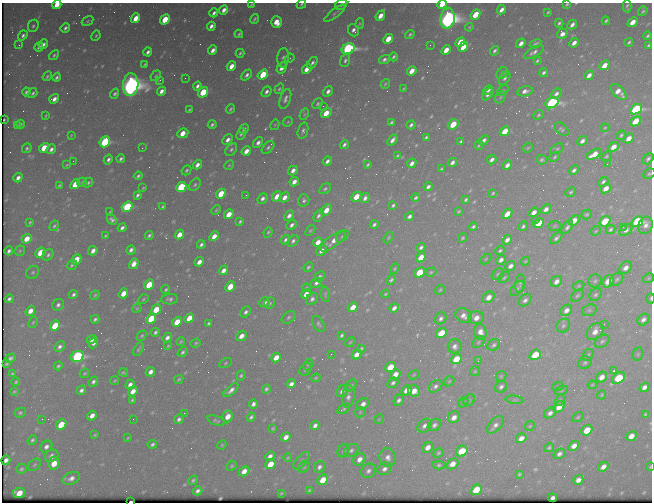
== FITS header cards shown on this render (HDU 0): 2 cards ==
NAXIS1  =                  650 / Width of table row in bytes
NAXIS2  =                  500 / Number of rows in table

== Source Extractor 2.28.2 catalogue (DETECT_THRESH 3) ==
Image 650 x 500 px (HDU 0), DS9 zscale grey, 1 PNG px = 1 image px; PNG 654 x 504 px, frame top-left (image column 1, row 500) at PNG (2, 3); each listed source drawn as its Kron ellipse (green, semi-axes under 4 px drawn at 4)
Background 466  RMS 2.4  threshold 7.32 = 3 sigma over >= 5 px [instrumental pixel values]
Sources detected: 578; of the 578, the 500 brightest by FLUX_AUTO listed and drawn (78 fainter detections omitted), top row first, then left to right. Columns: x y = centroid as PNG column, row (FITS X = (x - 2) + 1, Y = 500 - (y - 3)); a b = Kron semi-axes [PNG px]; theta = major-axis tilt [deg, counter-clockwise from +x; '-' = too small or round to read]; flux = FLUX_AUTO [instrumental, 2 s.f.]
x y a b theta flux
301 4 5 3 - 250
442 4 5 3 - 4500
567 4 4 3 - 230
57 5 5 4 - 3100
251 5 4 3 - 200
341 5 6 5 - 420
627 6 6 3 -90 300
224 10 5 3 - 940
502 10 5 3 - 1100
643 11 5 3 - 250
548 12 3 3 - 210
214 13 4 3 - 490
335 13 12 4 37 420
475 15 5 4 - 5100
380 16 5 4 - 2000
136 18 5 4 - 2800
448 18 10 7 81 130000
254 19 5 3 - 270
165 20 5 4 - 6400
88 21 6 4 30 260
606 21 4 3 - 280
276 22 6 5 - 2400
633 22 5 4 - 2200
559 23 4 4 - 360
360 24 5 4 - 210
572 25 5 3 - 770
33 26 6 5 - 350
211 26 4 3 - 660
469 27 4 3 - 180
65 28 5 3 - 460
354 30 6 5 - 700
239 34 4 3 - 230
410 34 5 3 - 300
562 34 5 5 - 1000
23 35 5 4 - 470
96 36 5 3 - 200
648 36 4 3 - 290
388 39 5 4 - 3200
460 42 5 4 - 4000
629 42 4 3 - 280
521 43 5 3 - 1100
574 43 5 3 - 1100
43 44 5 3 - 590
535 44 6 3 31 340
19 45 3 2 - 170
430 45 2 2 - 250
648 45 4 3 - 270
39 47 4 3 - 420
463 47 6 4 46 3100
348 49 7 5 31 43000
213 50 5 3 - 870
446 50 5 4 - 2100
494 51 5 3 - 380
148 52 4 3 - 540
534 52 11 5 30 630
240 53 4 3 - 260
54 55 5 4 - 330
393 57 4 3 - 320
283 58 10 6 85 500
290 58 5 4 - 180
385 59 6 4 19 480
345 60 7 4 71 450
537 61 4 3 - 240
312 63 6 4 55 440
145 64 4 3 - 220
604 65 5 4 - 2300
231 66 5 4 - 1500
282 68 6 4 60 1100
307 69 5 4 - 1700
412 71 5 4 - 2000
502 73 6 5 - 340
544 73 4 3 - 410
263 74 6 4 37 7300
247 75 6 4 47 520
589 75 5 3 - 1000
47 76 5 3 - 270
156 76 6 3 50 190
57 77 4 3 - 360
185 78 2 2 - 200
505 78 7 5 56 430
160 80 3 2 - 240
385 84 5 3 - 170
131 85 11 8 86 150000
197 86 4 3 - 550
279 89 5 4 - 270
403 89 4 2 - 160
488 90 5 3 - 590
503 90 7 4 41 250
161 91 5 3 - 910
328 91 5 4 - 660
525 91 8 5 13 860
26 92 4 3 - 350
203 92 5 4 - 7100
266 92 6 4 50 560
619 92 10 5 -47 1800
33 93 5 3 - 340
114 94 5 4 - 350
488 94 7 4 49 670
556 94 6 4 40 670
500 97 6 4 59 320
54 99 5 4 - 990
285 99 10 5 72 670
552 103 7 5 26 40000
318 104 6 4 48 290
323 106 2 2 - 220
231 109 5 3 - 240
636 109 6 4 33 25000
189 110 3 2 - 200
326 113 5 4 - 3300
304 114 6 4 59 210
539 115 5 4 - 230
46 116 4 2 - 180
4 120 3 2 - 200
636 121 6 4 42 3800
288 122 5 4 - 200
391 122 4 3 - 300
21 124 4 2 - 220
453 124 6 4 37 4900
17 125 4 4 - 200
212 125 4 3 - 340
275 125 5 4 - 170
411 125 4 3 - 430
605 128 4 3 - 180
244 129 5 3 - 420
561 129 8 5 -39 320
303 130 8 5 74 460
505 131 5 4 - 4000
183 133 6 4 26 2500
241 134 6 4 65 270
71 135 4 3 - 170
621 135 5 4 - 300
426 137 4 3 - 300
629 138 6 4 44 1500
228 140 6 4 47 810
392 140 6 3 52 750
484 140 6 3 42 570
461 141 4 3 - 300
582 141 6 4 42 760
105 142 6 5 - 19000
258 143 6 4 53 660
344 145 5 3 - 440
479 145 4 3 - 230
268 147 7 4 45 440
613 147 6 4 43 1700
27 148 5 4 - 290
44 148 5 4 - 3900
142 148 2 2 - 930
528 148 5 4 - 190
51 149 5 4 - 630
231 149 7 5 51 410
557 149 7 4 30 280
246 151 5 4 - 1400
594 154 8 4 31 2500
397 156 4 3 - 240
606 156 6 4 42 250
555 157 6 4 41 250
108 159 5 3 - 490
121 159 4 3 - 380
648 159 6 4 48 420
492 160 5 3 - 620
542 160 5 4 - 360
73 161 2 2 - 210
327 161 5 3 - 620
452 162 5 3 - 640
412 163 5 3 - 810
607 164 2 2 - 380
67 165 4 3 - 170
197 165 5 4 - 890
229 165 5 4 - 190
368 165 4 3 - 280
507 165 5 4 - 790
441 169 4 3 - 250
186 170 5 4 - 290
293 170 5 4 - 900
574 170 5 3 - 490
649 174 6 5 - 280
138 176 4 3 - 330
18 178 5 3 - 730
82 182 5 3 - 190
294 182 5 4 - 1200
603 182 5 4 - 460
88 183 5 4 - 280
75 184 5 4 - 4400
59 185 4 3 - 230
195 185 7 5 48 340
181 187 6 4 43 13000
428 187 4 3 - 510
143 188 3 2 - 170
606 188 5 4 - 1600
325 189 6 4 31 320
571 192 6 4 39 280
493 193 4 3 - 220
221 194 5 4 - 4600
137 195 4 3 - 390
246 195 3 2 - 200
277 196 5 4 - 1900
284 197 5 4 - 1200
356 197 5 4 - 3200
263 198 6 4 50 600
365 198 5 4 - 610
416 198 4 3 - 330
304 200 6 5 - 420
466 200 4 3 - 300
393 205 4 3 - 320
127 207 6 4 37 14000
163 207 4 3 - 240
546 209 6 4 39 930
216 210 5 3 - 180
326 210 6 4 58 2200
459 211 4 3 - 180
110 212 3 2 - 180
534 212 5 4 - 1100
229 214 5 4 - 2400
507 214 6 4 47 1700
587 214 5 4 - 250
289 216 6 4 45 750
318 216 6 4 61 470
409 216 5 3 - 520
535 219 3 2 - 170
112 220 5 4 - 460
574 220 6 4 41 2000
605 221 6 4 40 5700
30 222 4 3 - 210
240 222 4 3 - 270
637 222 6 5 - 23000
539 223 5 4 - 3700
374 224 4 3 - 380
292 225 6 4 40 570
646 225 9 7 68 940
54 226 5 4 - 270
523 226 5 3 - 370
555 226 6 5 - 250
473 227 4 3 - 300
567 227 8 4 55 500
623 227 3 2 - 450
122 228 4 3 - 510
611 229 5 4 - 340
310 230 6 4 52 210
626 230 7 5 36 680
596 231 5 4 - 190
268 232 5 4 - 230
149 235 4 3 - 310
179 235 5 4 - 2100
105 236 3 3 - 210
214 236 5 4 - 1500
342 236 7 4 44 320
389 238 6 4 57 220
463 238 5 3 - 230
556 238 7 4 42 440
27 239 5 4 - 2400
285 240 5 3 - 420
507 240 5 4 - 810
293 241 6 4 50 460
333 241 15 6 36 1400
318 242 5 4 - 1700
201 245 4 3 - 400
421 247 4 3 - 420
131 250 4 4 - 600
321 250 6 4 40 900
9 251 4 3 - 470
20 251 6 4 47 250
93 251 5 4 - 960
500 251 4 3 - 290
41 253 5 4 - 5000
48 255 6 5 - 370
421 257 5 4 - 2600
76 259 5 4 - 3300
486 259 6 3 44 170
501 260 5 4 - 680
525 261 5 4 - 180
199 262 5 4 - 1200
134 264 5 4 - 1400
72 265 5 4 - 320
510 266 6 4 39 780
308 267 5 3 - 260
626 268 7 5 41 1100
395 269 5 4 - 210
223 270 5 4 - 980
33 272 7 6 - 360
419 272 6 4 43 6000
431 272 6 4 17 230
498 274 7 5 39 320
320 276 5 4 - 340
504 278 7 4 38 290
648 278 6 4 23 230
617 279 7 5 45 400
391 280 5 3 - 320
595 281 7 6 - 370
608 281 7 5 53 2700
556 282 6 5 - 980
316 283 6 5 - 580
520 284 9 4 82 300
149 285 6 4 50 5400
579 286 6 4 27 210
230 287 5 4 - 3800
306 288 4 3 - 220
166 289 4 4 - 270
517 289 9 5 47 360
440 290 5 4 - 220
123 293 5 4 - 2400
306 294 5 4 - 1300
325 294 8 5 -85 260
385 294 4 3 - 190
73 295 4 4 - 440
95 295 5 3 - 230
577 295 7 5 40 310
596 295 7 5 44 370
488 297 6 5 - 1500
651 298 5 3 - 210
9 299 4 3 - 450
143 299 5 3 - 160
170 299 8 5 3 490
312 299 6 5 - 550
525 300 7 5 43 590
264 302 6 4 39 670
269 303 6 5 - 310
58 305 6 5 - 530
353 307 5 4 - 2100
137 308 5 4 - 180
394 308 5 4 - 840
156 310 5 4 - 4000
566 310 6 5 - 970
589 310 7 5 20 350
30 311 5 4 - 1600
246 312 6 4 43 490
464 316 9 7 -30 1100
288 317 8 5 41 390
189 318 5 4 - 2900
441 318 6 5 - 560
476 318 8 6 2 1400
95 319 4 3 - 350
151 319 5 4 - 6100
643 320 6 5 - 700
33 322 6 4 62 230
177 322 5 4 - 3200
209 323 4 3 - 340
318 324 9 5 -58 350
604 324 2 2 - 490
55 326 6 4 45 6200
563 326 7 6 - 400
595 331 10 7 46 1600
155 332 4 3 - 380
480 332 8 6 -78 1300
441 333 6 4 37 3900
342 335 4 3 - 320
142 336 6 3 46 230
241 336 6 4 41 1200
167 338 5 4 - 690
91 340 5 3 - 650
602 341 8 5 37 400
181 342 4 3 - 210
350 342 5 4 - 190
478 342 7 4 43 250
93 343 6 4 62 750
196 343 5 4 - 240
494 345 7 5 37 410
168 346 4 3 - 190
455 346 7 6 - 670
59 347 6 4 45 520
361 348 4 3 - 220
138 349 7 3 60 250
183 352 6 3 43 390
331 354 3 2 - 380
356 354 5 4 - 1400
638 354 7 5 77 270
535 355 6 5 - 6100
588 355 6 4 59 260
77 356 6 5 - 33000
10 358 5 3 - 420
276 358 5 4 - 1900
456 359 6 4 42 4200
478 361 3 2 - 430
225 363 7 4 29 230
585 363 7 5 33 340
7 364 4 3 - 200
308 364 6 4 62 250
58 366 5 3 - 270
390 367 5 4 - 4000
305 370 7 5 46 330
475 371 5 5 - 220
614 371 3 3 - 290
150 372 5 4 - 860
84 373 5 3 - 200
123 373 4 3 - 240
12 374 4 3 - 230
395 374 6 4 47 1500
414 375 5 4 - 190
241 376 5 4 - 290
501 376 6 4 44 240
602 377 6 5 - 1300
316 378 5 3 - 200
618 378 7 5 36 9700
179 379 5 4 - 250
115 381 4 3 - 200
449 381 6 4 45 210
16 382 4 2 - 220
93 382 5 4 - 460
393 383 6 4 40 450
291 384 4 4 - 1100
130 385 5 4 - 820
351 385 6 4 49 290
592 385 4 3 - 200
436 386 7 5 38 520
558 386 6 4 20 180
501 387 6 5 - 530
644 387 5 4 - 820
266 389 5 4 - 360
81 390 5 3 - 520
231 390 9 4 41 780
407 390 5 4 - 2000
561 390 7 4 20 220
14 391 4 3 - 190
133 391 5 4 - 1500
342 391 6 5 - 700
414 391 6 5 - 1800
602 395 5 4 - 190
348 397 11 6 82 730
132 400 4 3 - 260
399 400 6 5 - 540
469 400 6 5 - 260
514 400 9 3 -5 270
560 400 6 4 61 240
463 402 6 4 45 220
253 404 5 4 - 560
363 404 6 5 - 1000
559 407 6 5 - 2000
344 409 7 3 33 280
360 412 5 4 - 190
20 413 6 5 - 280
184 413 3 2 - 210
550 413 6 5 - 660
646 414 4 3 - 240
92 416 5 4 - 1200
228 416 6 5 - 2000
251 417 4 3 - 360
454 417 6 5 - 1300
578 417 6 3 36 190
42 419 2 2 - 310
133 419 2 2 - 250
179 419 5 4 - 490
379 419 5 4 - 170
216 421 9 4 -21 340
61 425 6 4 44 4800
315 425 5 4 - 660
434 425 7 5 35 550
495 425 10 6 45 760
425 426 8 5 43 730
530 426 5 4 - 230
273 429 3 3 - 170
587 430 6 4 40 3600
95 435 3 3 - 210
631 436 6 4 26 1400
286 437 5 4 - 1100
128 438 4 3 - 170
521 438 6 4 34 1200
32 440 5 4 - 340
152 444 5 4 - 390
222 445 5 4 - 200
574 446 6 4 40 1200
46 447 6 5 - 740
428 447 6 5 - 1300
549 448 5 4 - 280
351 450 8 6 35 510
343 451 7 5 57 390
462 451 6 5 - 5500
438 453 5 4 - 260
559 454 6 4 36 560
52 456 7 5 33 570
270 456 5 4 - 780
388 457 9 8 - 1000
288 458 4 3 - 180
359 459 7 5 47 1100
6 460 5 4 - 340
301 461 11 5 48 430
54 463 6 5 - 2700
270 464 5 4 - 2800
452 464 6 4 36 1500
35 465 7 5 41 300
439 465 6 4 3 280
232 466 5 4 - 230
304 467 6 5 - 280
319 467 6 5 - 550
603 467 6 4 37 1000
650 467 4 2 - 170
21 469 5 5 - 300
384 469 7 6 - 700
244 471 6 4 44 1400
368 471 8 6 38 700
519 474 3 3 - 200
71 478 9 6 24 900
193 480 5 4 - 310
323 480 6 4 43 3000
578 480 5 4 - 1100
309 490 4 3 - 240
476 490 6 5 - 4800
198 491 5 4 - 550
19 493 6 5 - 2600
281 493 3 2 - 160
553 498 4 3 - 540
130 502 3 2 - 490
At the frame edge (FLAGS 8, measured only in part): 10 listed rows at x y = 301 4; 442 4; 567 4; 57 5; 251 5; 341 5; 649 174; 651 298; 650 467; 130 502
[78 fainter detections neither listed nor drawn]